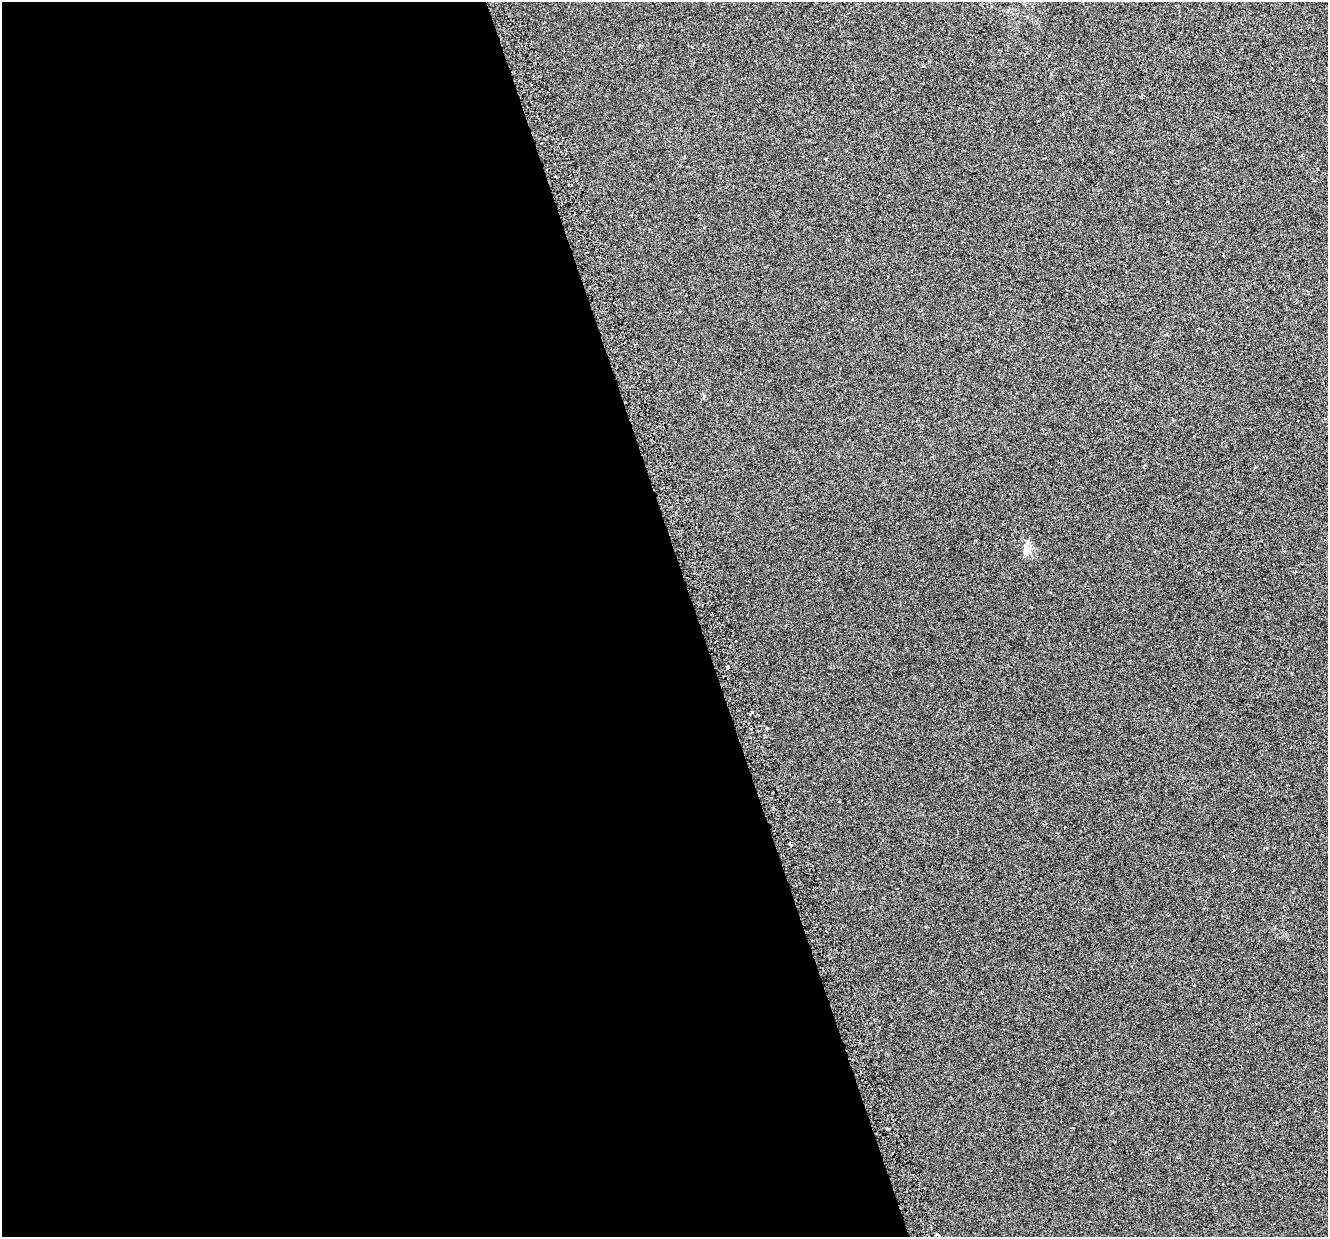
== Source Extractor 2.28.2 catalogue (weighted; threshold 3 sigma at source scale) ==
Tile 9 of 4 x 4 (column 1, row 3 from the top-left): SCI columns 45-1370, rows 1388-2622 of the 5395 x 5196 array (HDU 1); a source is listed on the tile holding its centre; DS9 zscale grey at full resolution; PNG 1330 x 1239 px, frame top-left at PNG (2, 2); no overlay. Shown black and unused: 52% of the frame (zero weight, under 2 of 3 exposures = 3% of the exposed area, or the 3 px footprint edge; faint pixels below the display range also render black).
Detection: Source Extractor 2.28.2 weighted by HDU 2 'WHT'; one run over the whole footprint, this tile lists its part. Background 0.00414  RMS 0.0062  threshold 0.028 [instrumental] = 3 sigma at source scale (4.5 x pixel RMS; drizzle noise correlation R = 1.50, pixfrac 1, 0.0396/0.0396 arcsec/px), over >= 5 px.
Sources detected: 7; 2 cosmic-ray / hot-pixel residue — not listed; the other 5 listed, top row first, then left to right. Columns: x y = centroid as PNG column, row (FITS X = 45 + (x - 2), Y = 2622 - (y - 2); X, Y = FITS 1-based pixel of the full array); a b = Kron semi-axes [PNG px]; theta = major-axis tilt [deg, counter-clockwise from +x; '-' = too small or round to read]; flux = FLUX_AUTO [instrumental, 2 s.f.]
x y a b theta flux
1301 155 4 3 - 0.81
1026 551 17 8 -85 3.9
752 713 4 2 - 0.97
888 1129 3 3 - 4
937 1235 4 4 - 5.6
Overlapping masked pixels (flux is a lower limit): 1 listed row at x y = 937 1235
Isophote crosses this tile's border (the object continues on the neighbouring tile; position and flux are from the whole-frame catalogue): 1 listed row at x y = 937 1235